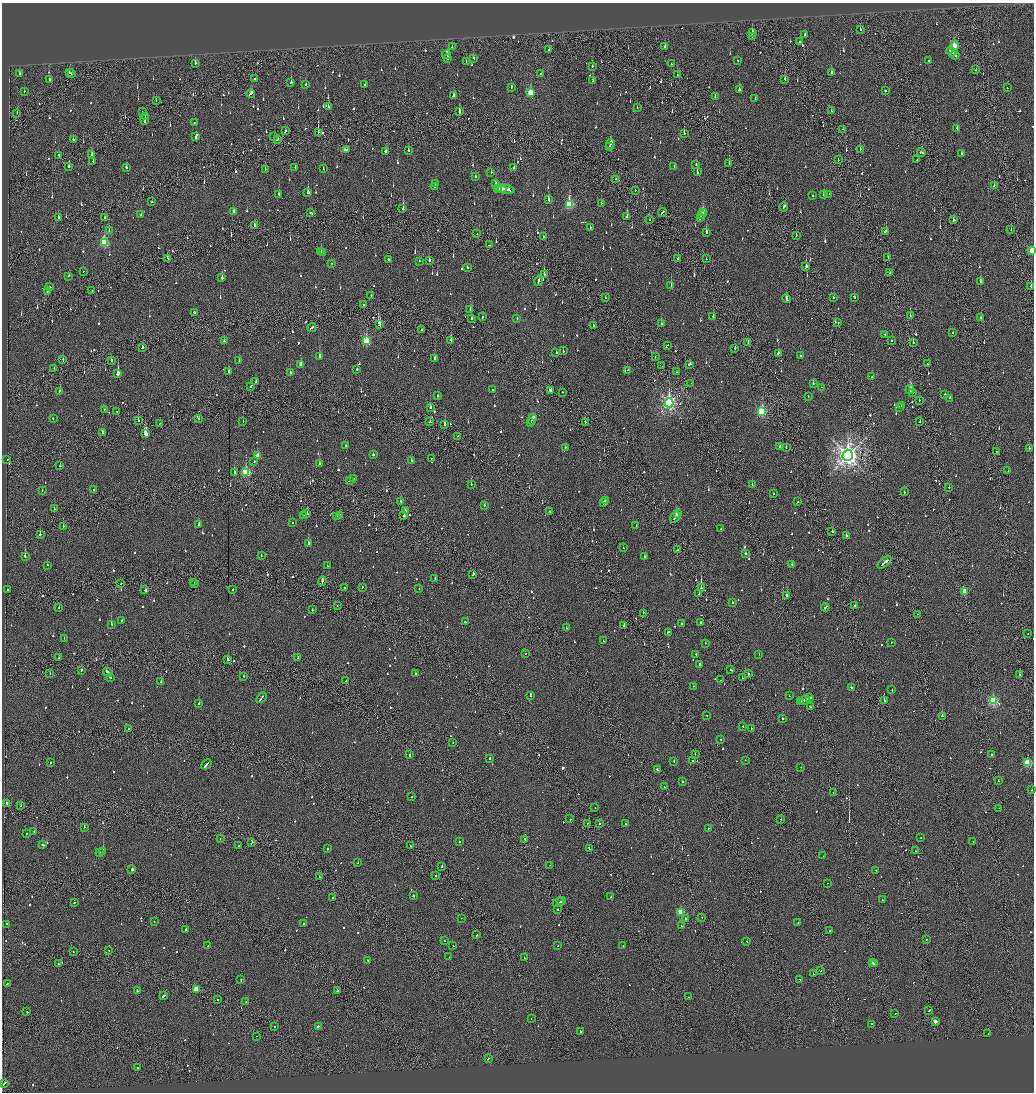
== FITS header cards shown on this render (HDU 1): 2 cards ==
NAXIS1  =                 2064
NAXIS2  =                 2180

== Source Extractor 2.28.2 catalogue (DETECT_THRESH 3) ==
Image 2064 x 2180 px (HDU 1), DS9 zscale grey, zoomed out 1/2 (1 PNG px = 2 x 2 image px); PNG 1036 x 1094 px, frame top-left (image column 1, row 2179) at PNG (2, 3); each listed source drawn as its Kron ellipse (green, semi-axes under 4 px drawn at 4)
Background -0.0966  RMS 0.066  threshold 0.197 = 3 sigma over >= 5 px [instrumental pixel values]
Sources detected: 1186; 51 cannot appear on this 1/2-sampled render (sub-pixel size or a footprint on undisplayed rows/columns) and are neither listed nor drawn; of the other 1135, the 500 brightest by FLUX_AUTO listed and drawn (635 fainter detections omitted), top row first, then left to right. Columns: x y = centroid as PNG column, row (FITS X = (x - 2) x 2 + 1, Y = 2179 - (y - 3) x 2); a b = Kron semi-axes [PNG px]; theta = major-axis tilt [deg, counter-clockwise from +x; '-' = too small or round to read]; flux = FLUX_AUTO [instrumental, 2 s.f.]
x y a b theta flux
860 30 2 2 - 61
752 32 3 1 - 230
805 34 2 1 - 81
752 36 2 2 - 230
800 42 2 2 - 44
954 46 5 3 - 190
452 47 2 2 - 54
665 47 2 2 - 92
549 50 2 2 - 130
951 52 5 2 - 250
446 55 4 3 - 65
955 55 4 2 - 200
474 58 3 2 - 64
448 59 2 2 - 530
466 61 2 1 - 140
738 61 2 2 - 44
928 61 2 2 - 160
195 63 2 2 - 79
671 64 2 2 - 45
593 66 2 2 - 49
976 70 2 1 - 43
69 73 2 1 - 96
831 73 3 2 - 100
19 74 2 2 - 210
72 74 2 2 - 47
540 74 2 2 - 48
677 75 2 1 - 120
255 79 2 2 - 81
785 79 3 2 - 110
49 80 2 2 - 63
593 81 2 2 - 70
291 82 2 2 - 290
306 84 2 2 - 57
365 85 2 2 - 60
511 87 2 2 - 130
1007 88 2 1 - 56
739 90 3 2 - 220
24 91 2 2 - 47
885 91 2 2 - 150
251 93 4 2 - 200
530 93 3 3 - 380
454 96 3 2 - 120
715 97 2 2 - 58
755 98 2 2 - 73
156 101 2 1 - 49
328 107 2 2 - 48
637 108 2 2 - 69
459 111 3 2 - 650
831 111 2 1 - 44
142 112 2 2 - 130
17 113 2 2 - 100
145 116 3 1 - 150
144 119 6 2 87 270
194 123 2 2 - 58
957 128 2 2 - 46
843 129 2 1 - 43
285 131 3 2 - 83
318 132 3 1 - 250
684 133 2 2 - 190
196 136 4 2 - 310
274 137 2 2 - 53
73 139 2 2 - 99
277 139 3 2 - 94
610 144 5 2 - 840
609 146 3 2 - 560
860 149 2 1 - 110
346 150 3 2 - 320
408 150 2 2 - 200
386 152 3 2 - 330
921 152 4 2 - 180
961 154 2 2 - 140
59 155 2 2 - 150
92 155 3 2 - 130
838 160 2 1 - 46
917 160 2 1 - 45
93 161 3 2 - 82
729 164 2 1 - 98
696 165 2 2 - 46
69 166 2 2 - 370
126 167 2 2 - 62
295 167 2 2 - 52
514 167 2 2 - 71
674 167 2 2 - 100
265 169 2 2 - 50
323 169 2 2 - 66
697 172 3 2 - 120
491 173 2 2 - 46
475 177 2 2 - 53
616 179 2 1 - 130
435 183 2 2 - 66
496 183 4 2 - 67
994 185 3 2 - 59
435 187 2 2 - 58
497 188 3 2 - 92
501 189 6 1 1 170
506 190 8 2 -12 270
635 190 2 2 - 84
308 192 2 2 - 1500
279 194 3 2 - 130
824 194 2 2 - 140
829 194 2 1 - 97
813 196 2 2 - 68
548 200 3 2 - 110
152 202 2 1 - 110
601 203 2 2 - 68
569 204 4 3 - 1100
784 207 4 2 - 120
403 209 3 2 - 210
234 211 3 2 - 88
662 212 4 2 - 120
703 212 3 2 - 300
311 213 3 2 - 140
140 215 3 2 - 130
702 215 2 1 - 45
627 216 3 2 - 200
700 217 4 2 - 210
58 218 3 2 - 130
105 218 2 2 - 54
649 220 2 2 - 61
954 220 2 2 - 92
255 225 2 2 - 120
590 227 2 2 - 54
1011 230 2 1 - 53
109 231 2 2 - 57
707 232 3 2 - 410
885 232 3 2 - 110
477 234 2 1 - 46
543 236 2 2 - 48
796 236 2 1 - 54
104 243 4 3 - 870
489 245 2 2 - 68
321 251 2 2 - 59
1032 251 3 2 - 340
323 253 2 1 - 53
168 258 3 2 - 65
678 258 2 2 - 48
888 258 3 2 - 94
389 259 2 2 - 68
706 259 2 1 - 52
429 260 2 2 - 290
419 261 2 2 - 130
331 263 2 1 - 48
806 266 3 2 - 330
467 267 2 2 - 48
83 271 2 2 - 52
890 273 3 1 - 81
544 274 2 2 - 170
69 276 2 2 - 66
222 278 2 2 - 160
538 281 5 2 - 140
980 281 3 2 - 160
671 285 3 2 - 83
1031 286 2 2 - 130
50 287 2 2 - 47
92 290 2 2 - 46
47 291 2 2 - 56
371 295 2 2 - 51
854 297 3 2 - 70
605 298 2 2 - 80
786 298 4 2 - 300
833 298 2 2 - 98
364 304 2 2 - 45
470 310 2 2 - 75
194 312 2 2 - 95
910 315 2 1 - 69
713 316 2 2 - 70
482 317 2 2 - 86
981 317 2 2 - 76
472 318 3 2 - 74
517 318 2 2 - 57
838 323 2 2 - 55
661 324 2 2 - 110
379 325 4 2 - 190
593 325 2 2 - 75
312 327 5 2 - 160
422 330 2 2 - 55
953 332 2 2 - 53
885 334 2 2 - 200
451 340 3 1 - 180
224 341 2 2 - 50
366 341 3 3 - 790
891 341 2 1 - 99
748 342 2 2 - 79
913 342 2 1 - 68
667 345 2 2 - 48
142 347 3 2 - 74
735 348 2 2 - 70
563 351 2 2 - 140
556 352 2 2 - 78
778 353 2 2 - 250
319 356 3 2 - 290
655 356 2 1 - 130
800 356 2 2 - 57
434 359 2 2 - 960
63 360 3 2 - 85
111 360 2 2 - 46
239 361 2 1 - 48
301 364 3 2 - 150
690 364 3 2 - 93
928 364 2 1 - 65
662 366 2 1 - 90
54 368 2 2 - 47
357 369 2 2 - 440
627 370 2 2 - 120
228 371 2 2 - 250
677 372 2 1 - 47
118 373 3 2 - 3200
290 373 2 2 - 71
872 377 2 2 - 66
256 382 3 2 - 93
691 383 2 2 - 86
813 383 2 2 - 58
251 386 3 2 - 100
821 387 2 1 - 55
492 389 2 2 - 48
910 389 4 3 - 430
550 390 3 2 - 120
59 391 2 2 - 65
562 392 2 2 - 59
912 393 3 2 - 77
945 394 2 2 - 47
438 396 2 2 - 140
808 397 2 2 - 48
950 398 2 2 - 57
919 400 2 2 - 51
669 403 4 4 - 3800
901 405 2 2 - 95
430 407 3 2 - 150
899 407 2 2 - 63
104 409 2 2 - 61
117 411 2 1 - 48
762 412 4 3 - 1300
53 419 2 2 - 51
199 419 2 2 - 63
532 419 5 2 - 240
138 421 2 1 - 280
243 422 2 1 - 150
430 422 2 2 - 63
585 422 2 2 - 57
920 422 2 1 - 45
160 423 2 1 - 59
531 423 2 2 - 44
445 425 3 2 - 450
103 432 2 2 - 82
145 434 3 2 - 1300
458 436 2 1 - 52
345 446 2 2 - 74
780 446 2 2 - 170
565 447 2 2 - 130
786 447 2 2 - 62
1029 448 2 2 - 96
996 451 2 1 - 46
373 455 2 2 - 97
848 455 6 5 - 9300
257 456 3 2 - 140
7 459 2 2 - 130
432 459 2 2 - 52
411 460 2 2 - 140
254 461 2 1 - 45
319 464 3 2 - 110
60 466 2 2 - 240
1008 471 2 2 - 45
235 473 3 2 - 110
246 473 3 3 - 950
353 479 2 2 - 76
349 481 2 2 - 140
471 484 2 2 - 97
752 484 2 2 - 49
949 487 2 2 - 87
94 490 2 2 - 51
42 491 2 2 - 52
904 492 2 2 - 60
774 494 2 2 - 50
605 500 2 2 - 96
401 502 3 2 - 88
604 502 3 2 - 120
798 502 2 2 - 49
484 505 2 2 - 89
54 509 2 2 - 49
405 511 4 2 - 120
550 512 3 2 - 130
307 514 2 2 - 350
678 514 3 2 - 86
303 515 2 1 - 86
404 515 2 1 - 3500
336 516 3 2 - 110
339 516 4 2 - 120
675 517 6 2 55 240
292 523 2 2 - 46
199 525 2 2 - 160
63 526 2 2 - 63
636 526 2 1 - 46
721 529 2 2 - 73
832 531 2 2 - 88
40 534 3 2 - 340
846 535 2 2 - 210
309 543 3 2 - 260
623 548 2 2 - 51
678 550 2 2 - 83
745 554 2 2 - 120
25 556 3 2 - 170
261 556 2 2 - 49
644 557 2 2 - 220
884 562 8 2 39 300
792 564 2 2 - 48
47 565 2 2 - 89
327 566 2 1 - 65
473 574 3 2 - 180
435 578 2 2 - 89
322 581 4 2 - 230
194 582 2 1 - 73
120 584 2 2 - 89
195 584 2 1 - 70
362 587 2 1 - 54
344 588 2 2 - 61
701 588 2 1 - 1400
419 589 2 2 - 68
7 590 2 2 - 180
145 590 2 2 - 76
233 590 2 2 - 130
965 591 3 3 - 310
699 594 2 1 - 51
787 595 3 2 - 190
732 602 2 2 - 58
337 606 2 2 - 46
855 606 2 2 - 110
825 607 4 2 - 150
59 608 2 2 - 63
312 610 2 2 - 46
643 613 2 1 - 64
918 614 2 2 - 87
122 620 2 2 - 79
465 622 2 2 - 76
701 623 2 2 - 74
111 624 2 2 - 390
681 624 2 2 - 100
624 626 2 2 - 300
566 628 2 2 - 61
668 632 2 2 - 130
1028 634 2 1 - 51
64 638 2 2 - 95
603 641 2 2 - 47
891 642 2 2 - 55
705 643 2 1 - 160
525 654 2 2 - 45
696 654 2 2 - 48
759 654 2 2 - 50
59 657 2 1 - 57
298 658 3 2 - 240
228 659 3 2 - 310
700 664 3 2 - 110
731 670 2 2 - 63
81 671 3 2 - 120
108 672 5 2 - 260
50 674 2 1 - 43
415 674 2 2 - 120
748 674 2 2 - 140
1020 675 2 2 - 200
243 676 2 1 - 72
110 677 2 2 - 67
742 678 2 1 - 89
721 680 2 2 - 78
346 681 2 2 - 60
161 682 2 2 - 410
693 686 2 1 - 97
851 688 3 2 - 220
892 690 2 2 - 55
530 695 3 2 - 150
789 696 2 1 - 46
261 698 6 2 49 220
809 698 4 2 - 160
805 700 5 2 - 250
884 700 2 2 - 290
993 701 3 3 - 1200
801 702 4 2 - 180
199 704 2 2 - 200
810 707 3 1 - 47
706 715 2 1 - 49
942 716 2 2 - 290
783 718 2 2 - 350
743 726 2 2 - 69
128 728 2 2 - 46
751 728 2 2 - 79
721 739 2 2 - 61
453 742 2 2 - 50
695 754 2 2 - 49
992 754 2 1 - 310
410 755 2 2 - 210
490 758 2 2 - 150
745 760 2 2 - 48
674 761 2 2 - 160
693 761 2 2 - 100
50 763 2 2 - 45
1028 763 3 3 - 840
206 764 5 2 - 430
801 767 2 1 - 57
657 770 2 2 - 88
998 781 2 2 - 44
682 782 2 2 - 110
664 787 2 1 - 200
1032 790 2 2 - 280
833 793 2 1 - 62
411 797 2 1 - 79
7 803 2 2 - 70
21 806 2 1 - 79
595 808 2 2 - 56
999 808 2 1 - 44
570 819 2 2 - 280
781 819 2 2 - 59
587 823 2 1 - 50
599 824 2 1 - 150
626 824 2 2 - 47
84 827 2 2 - 350
708 828 2 2 - 81
34 831 2 2 - 55
26 834 2 2 - 110
921 837 2 1 - 53
220 839 2 1 - 76
525 839 2 2 - 61
459 841 2 2 - 96
973 842 2 2 - 74
252 843 3 1 - 83
43 845 2 2 - 98
239 846 2 2 - 64
410 846 2 1 - 72
589 848 3 2 - 130
327 849 2 2 - 57
916 851 2 2 - 54
100 852 2 2 - 53
103 852 2 2 - 1000
823 856 2 2 - 46
358 863 2 2 - 64
550 865 2 1 - 64
442 867 3 1 - 310
132 869 2 2 - 380
876 870 2 2 - 56
436 875 2 2 - 89
319 877 2 1 - 43
827 883 2 2 - 67
413 896 2 2 - 87
611 897 2 1 - 52
333 898 2 2 - 140
882 900 2 2 - 71
561 901 4 2 - 210
74 902 2 2 - 54
558 903 5 1 - 250
558 910 2 2 - 79
681 912 3 3 - 630
702 917 2 2 - 54
461 918 2 2 - 50
685 919 2 2 - 120
154 922 2 2 - 50
304 923 2 2 - 55
798 923 2 2 - 44
6 924 2 2 - 70
682 926 2 2 - 79
186 929 2 2 - 180
830 931 2 2 - 260
477 935 2 2 - 190
926 939 2 2 - 52
444 941 2 2 - 56
747 941 2 2 - 79
623 945 2 2 - 45
208 946 2 2 - 59
453 946 2 2 - 54
558 946 2 1 - 44
73 951 2 1 - 170
109 951 2 2 - 44
449 957 2 1 - 120
524 958 2 2 - 47
368 960 2 2 - 84
58 963 2 2 - 45
872 963 3 2 - 410
874 964 2 2 - 200
821 971 2 1 - 62
813 974 2 2 - 180
800 979 2 2 - 90
241 980 2 2 - 83
7 984 2 2 - 100
196 989 3 2 - 300
137 990 2 2 - 61
337 990 2 2 - 110
164 996 4 2 - 180
688 997 2 2 - 76
217 1000 2 2 - 46
246 1001 2 2 - 50
929 1010 3 2 - 130
27 1012 2 2 - 120
895 1013 2 2 - 68
531 1018 2 2 - 72
935 1021 3 2 - 100
871 1024 2 2 - 59
318 1026 3 2 - 320
275 1027 2 1 - 72
580 1031 2 2 - 77
988 1034 2 1 - 90
257 1036 2 2 - 210
488 1058 3 2 - 99
138 1068 2 2 - 190
4 1083 4 2 - 210
At the frame edge (FLAGS 8, measured only in part): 1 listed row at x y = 1032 251
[635 fainter detections neither listed nor drawn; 51 sub-pixel or undisplayed-footprint detections neither listed nor drawn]